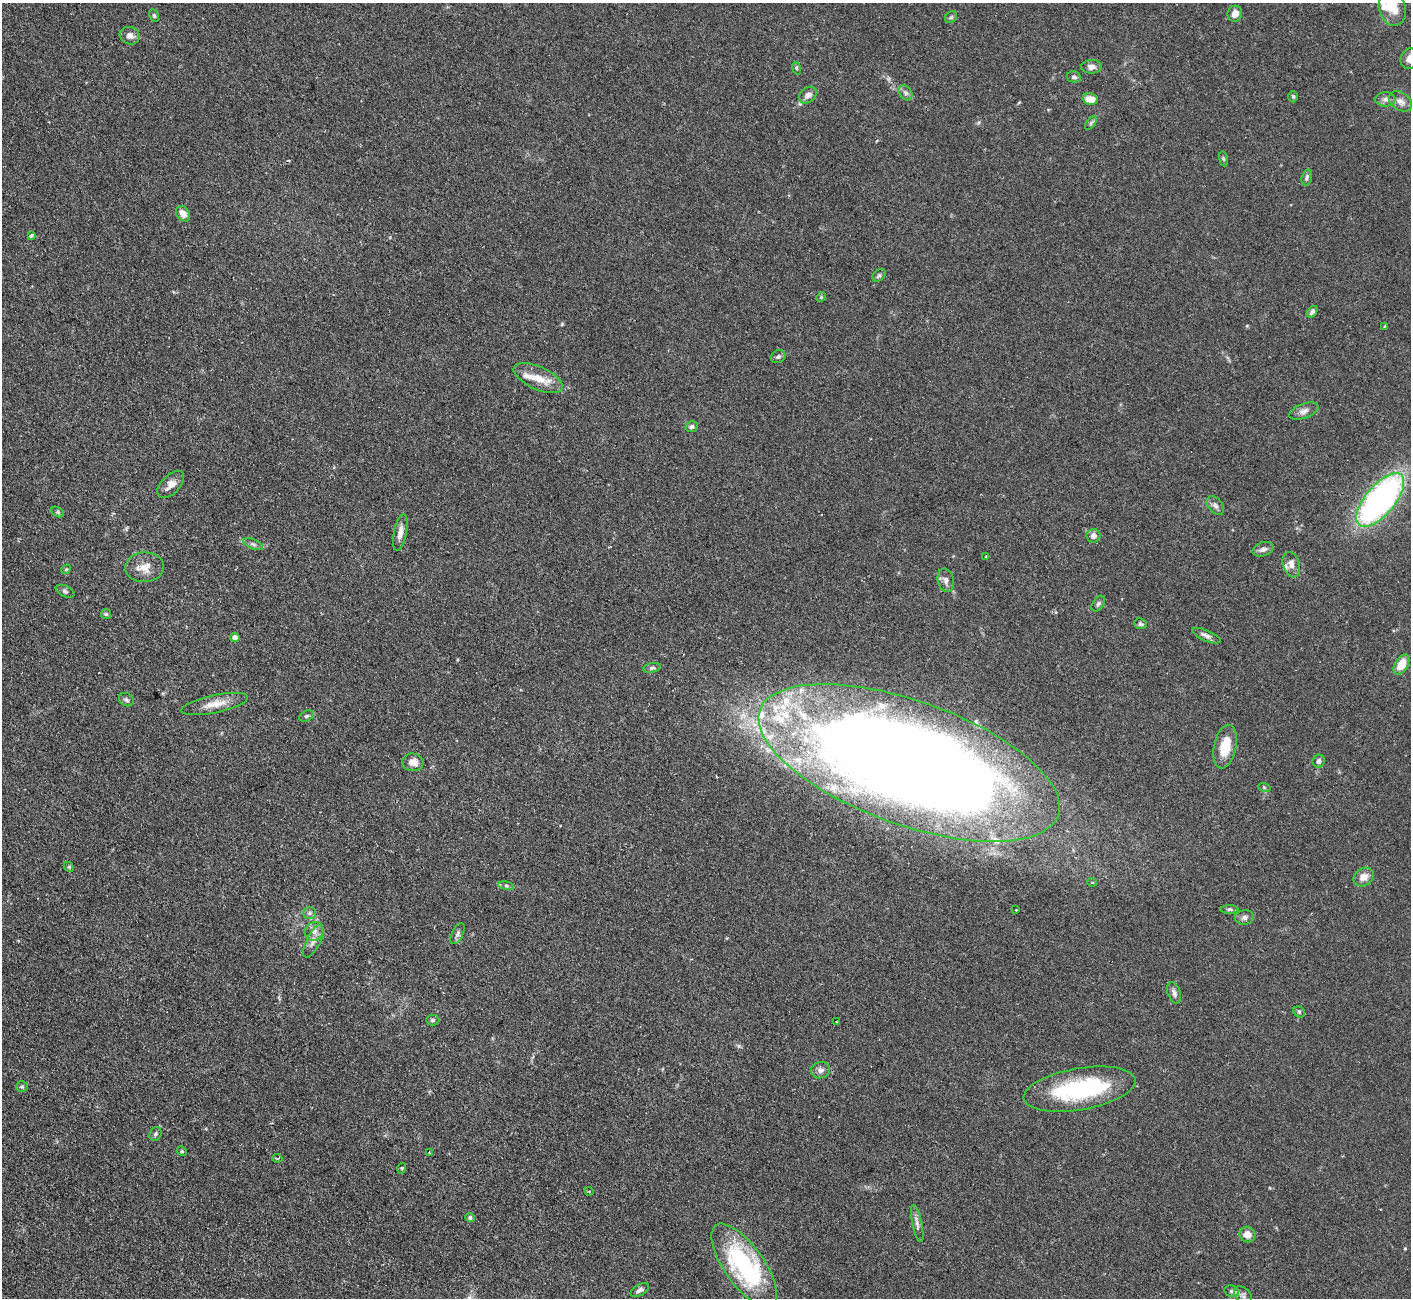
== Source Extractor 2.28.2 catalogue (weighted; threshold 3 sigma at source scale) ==
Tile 7 of 4 x 4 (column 3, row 2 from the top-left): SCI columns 2818-4226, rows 2878-4173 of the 5636 x 5623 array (HDU 1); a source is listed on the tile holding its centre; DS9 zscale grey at full resolution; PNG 1413 x 1300 px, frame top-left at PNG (2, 3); each listed source drawn as its Kron ellipse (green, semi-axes under 4 px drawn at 4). Shown black and unused: <1% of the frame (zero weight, under 2 of 3 exposures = <1% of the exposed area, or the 3 px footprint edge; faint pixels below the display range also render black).
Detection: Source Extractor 2.28.2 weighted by HDU 2 'WHT'; one run over the whole footprint, this tile lists its part. Background 0.0825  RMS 0.0058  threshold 0.026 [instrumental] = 3 sigma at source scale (4.5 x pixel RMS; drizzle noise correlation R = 1.50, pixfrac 1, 0.05/0.05 arcsec/px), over >= 5 px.
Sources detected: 102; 2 cosmic-ray / hot-pixel residue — neither listed nor drawn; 12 inside a brighter listed object's ellipse — not listed separately; the other 88 listed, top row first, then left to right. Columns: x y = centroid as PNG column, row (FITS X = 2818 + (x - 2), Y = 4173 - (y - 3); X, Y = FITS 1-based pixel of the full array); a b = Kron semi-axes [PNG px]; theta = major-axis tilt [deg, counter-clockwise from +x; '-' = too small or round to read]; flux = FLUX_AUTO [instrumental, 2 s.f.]
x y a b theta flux
1392 9 17 13 -71 11
1235 14 8 7 - 4.1
154 16 6 4 -63 0.99
951 17 6 5 - 0.99
130 36 10 8 -18 3.6
1410 59 10 9 - 4.9
1092 67 10 6 1 3.1
796 68 6 4 -71 0.81
1074 77 7 5 -14 1.5
905 93 8 6 -55 1.9
808 95 10 7 37 3.2
1293 97 5 5 - 0.86
1090 99 8 5 -11 7.1
1385 99 10 7 0 2.4
1401 101 12 8 -34 3.7
1091 123 8 4 54 1.1
1223 159 7 4 -81 0.85
1307 177 8 5 73 1.3
183 214 8 6 -53 5.2
31 235 4 3 - 1.8
879 275 7 5 43 1.3
821 297 5 4 - 0.78
1312 312 6 4 50 1.8
1385 327 4 3 - 1.1
778 357 8 6 27 1.4
538 378 26 11 -24 11
1304 411 15 7 21 3.2
692 427 6 5 - 1.5
171 485 17 9 46 5
1380 500 33 14 50 180
1215 505 10 7 -50 2.3
58 512 7 4 -27 1.1
400 533 18 6 78 4.6
1094 536 7 7 - 3.4
253 544 10 4 -21 1.6
1263 549 11 7 19 2.7
986 557 3 3 - 0.63
1291 565 13 8 -73 4.2
144 567 19 15 2 8.1
66 569 5 4 - 0.78
946 580 12 8 -77 3
65 591 10 5 -25 1.5
1098 604 9 5 55 1.6
106 614 5 5 - 0.87
1141 624 6 5 - 1.4
1206 636 15 5 -23 2.5
235 637 5 4 - 3
1401 665 11 6 59 11
652 668 9 4 11 1.2
126 700 8 6 -30 1.5
215 704 34 9 12 8.3
307 716 8 5 26 1.1
1225 747 22 11 78 14
1319 761 6 6 - 2.2
413 762 11 9 -8 4.8
909 763 158 62 -20 1600
1264 787 6 4 -19 0.76
69 867 5 4 - 0.76
1364 877 10 8 34 5
1092 882 5 3 - 0.58
506 886 8 4 -9 1.1
1230 909 9 4 0 1.1
1016 910 3 3 - 1.2
310 913 6 5 - 1.4
1244 917 9 7 5 2.2
314 931 9 9 - 3.9
458 934 11 5 64 1.9
313 941 18 7 64 3.9
1174 993 11 6 -69 2.4
1299 1012 6 5 - 1
433 1020 6 5 - 1
837 1022 3 3 - 1.1
820 1070 10 8 16 2.8
22 1087 6 5 - 0.93
1079 1089 56 21 10 65
155 1134 7 5 62 1.4
182 1151 5 4 - 0.74
430 1153 4 3 - 0.54
277 1158 5 3 - 1
402 1168 5 3 - 0.57
589 1191 4 3 - 0.48
470 1218 4 4 - 1.2
917 1223 19 5 -78 2.7
1247 1234 8 7 - 5
744 1265 49 20 -55 90
640 1290 10 5 32 1.9
1232 1291 7 5 -20 1.3
1243 1296 10 7 -47 2.1
Overlapping masked pixels (flux is a lower limit): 1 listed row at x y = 909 763
Isophote crosses this tile's border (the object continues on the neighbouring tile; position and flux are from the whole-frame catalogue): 2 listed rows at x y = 1392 9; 1410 59